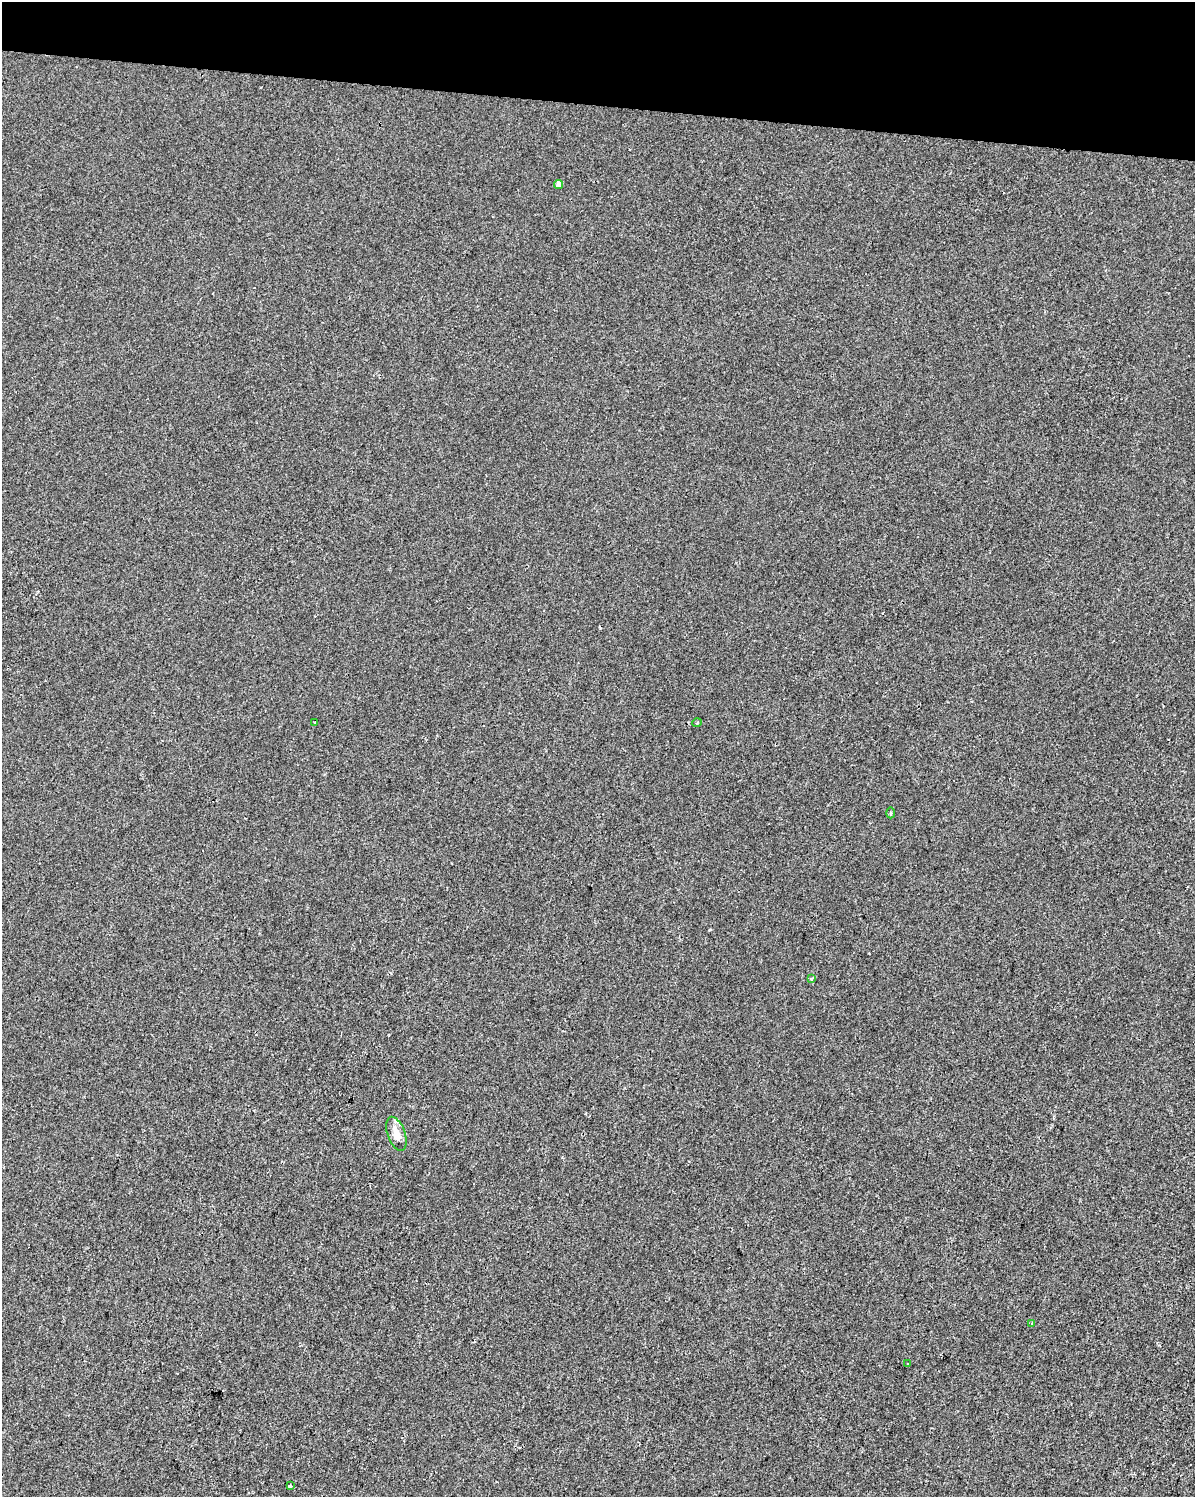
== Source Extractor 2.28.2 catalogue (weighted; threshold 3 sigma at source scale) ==
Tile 2 of 4 x 3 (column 2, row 1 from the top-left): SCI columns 1194-2386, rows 3217-4711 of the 4778 x 4994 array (HDU 1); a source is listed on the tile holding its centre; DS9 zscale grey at full resolution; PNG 1197 x 1499 px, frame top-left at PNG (2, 2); each listed source drawn as its Kron ellipse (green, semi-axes under 4 px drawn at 4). Shown black and unused: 7% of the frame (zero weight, under 2 of 3 exposures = <1% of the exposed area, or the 3 px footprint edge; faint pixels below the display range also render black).
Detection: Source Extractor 2.28.2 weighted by HDU 2 'WHT'; one run over the whole footprint, this tile lists its part. Background -1.15e-04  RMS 0.0042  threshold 0.0191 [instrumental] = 3 sigma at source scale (4.5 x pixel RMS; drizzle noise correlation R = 1.50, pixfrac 1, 0.0396/0.0396 arcsec/px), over >= 5 px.
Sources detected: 9; all 9 listed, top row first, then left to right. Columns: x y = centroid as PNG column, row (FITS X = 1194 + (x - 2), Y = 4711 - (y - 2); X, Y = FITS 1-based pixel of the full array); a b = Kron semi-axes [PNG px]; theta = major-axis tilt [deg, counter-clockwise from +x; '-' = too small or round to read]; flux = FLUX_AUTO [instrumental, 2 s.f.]
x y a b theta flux
559 184 5 4 - 3.2
315 722 3 2 - 0.34
697 723 5 3 - 0.35
891 813 5 3 - 0.47
811 979 4 3 - 1.8
396 1134 18 8 -71 4.5
1032 1323 3 3 - 0.78
908 1364 2 2 - 0.39
290 1486 4 3 - 2.8